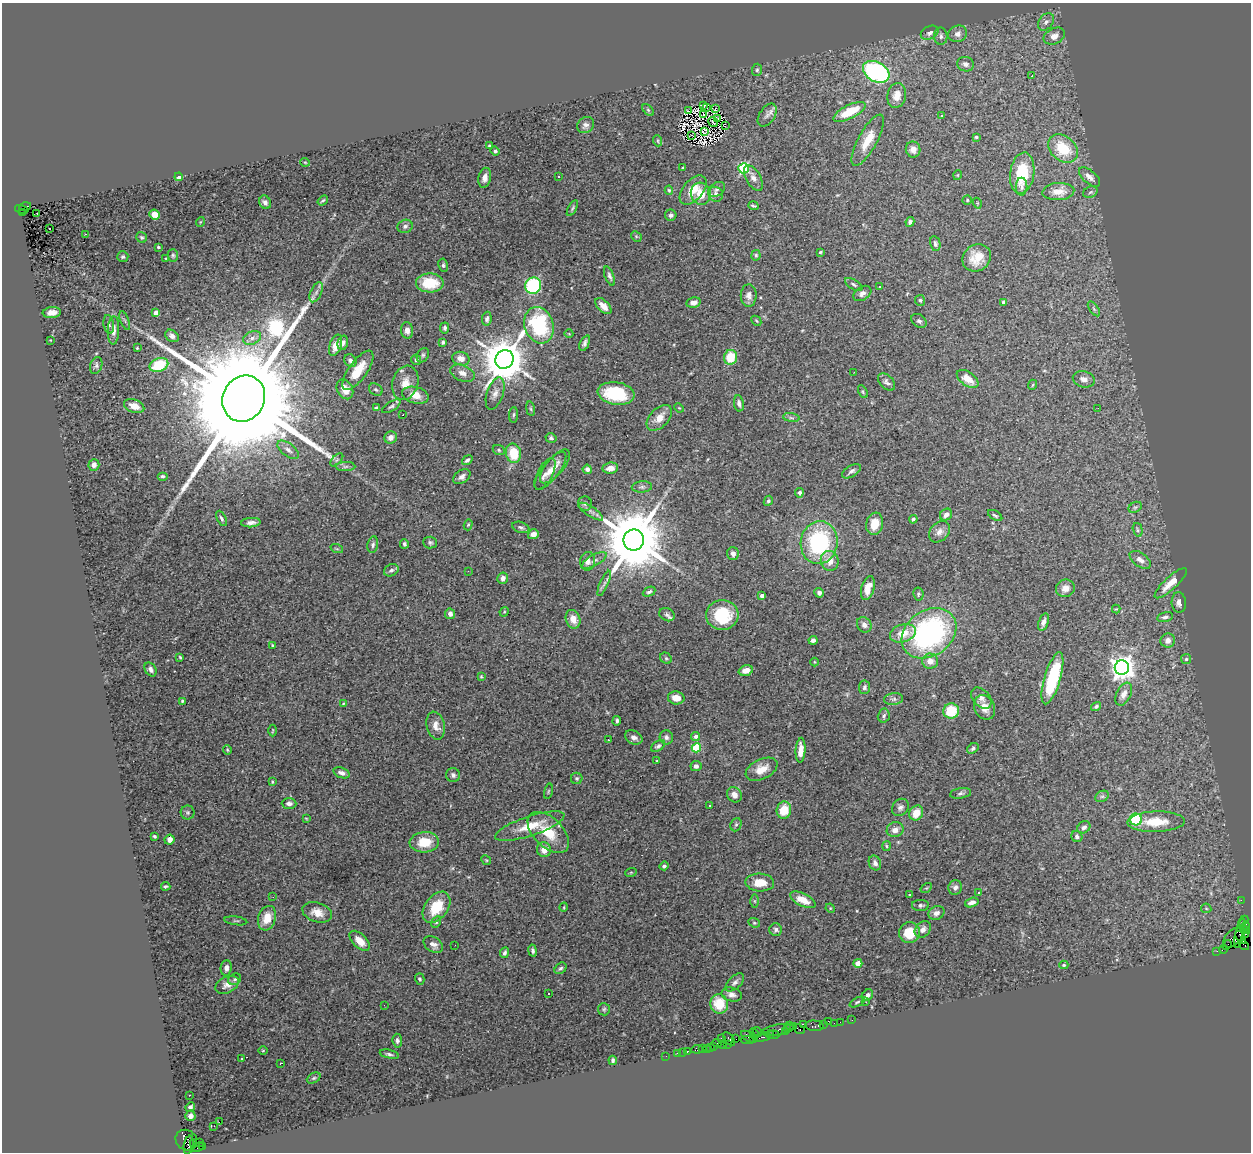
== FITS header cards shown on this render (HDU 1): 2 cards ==
NAXIS1  =                 1249
NAXIS2  =                 1150

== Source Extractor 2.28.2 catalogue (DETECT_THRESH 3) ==
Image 1249 x 1150 px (HDU 1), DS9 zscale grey, 1 PNG px = 1 image px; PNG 1253 x 1154 px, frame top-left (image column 1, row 1150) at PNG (2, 3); each listed source drawn as its Kron ellipse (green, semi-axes under 4 px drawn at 4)
Background 3.61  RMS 0.087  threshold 0.261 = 3 sigma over >= 5 px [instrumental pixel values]
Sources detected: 400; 5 with non-positive FLUX_AUTO (blend fragments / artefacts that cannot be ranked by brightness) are neither listed nor drawn; the other 395 listed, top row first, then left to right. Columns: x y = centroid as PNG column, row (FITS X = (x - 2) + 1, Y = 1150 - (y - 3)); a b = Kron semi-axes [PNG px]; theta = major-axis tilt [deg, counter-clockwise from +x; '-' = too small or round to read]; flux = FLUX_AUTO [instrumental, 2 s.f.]
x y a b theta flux
1046 22 10 6 53 21
930 33 9 6 26 25
958 34 9 8 - 29
941 36 8 6 -88 19
1054 36 11 8 25 42
965 64 8 7 - 22
757 70 6 5 - 11
876 72 14 9 -30 920
1032 76 4 2 - 31
897 96 12 9 80 60
704 105 3 2 - 6.6
706 108 4 2 - 2.2
716 108 3 2 - 12
648 110 7 4 -46 9
688 111 3 2 - 35
850 112 17 7 26 180
703 115 3 2 - 8.4
767 115 13 7 57 29
942 115 3 3 - 12
717 119 4 2 - 4.4
713 122 5 2 - 4.8
586 125 9 7 39 23
725 125 4 2 - 0.5
704 131 4 2 - 5
692 135 2 2 - 4.7
976 137 4 4 - 9.5
868 140 28 9 61 110
658 141 5 3 - 6.9
489 145 3 3 - 6.4
913 149 8 7 - 31
1063 149 17 12 -39 200
495 151 5 4 - 12
305 162 5 3 - 4.7
683 168 4 3 - 6.2
744 168 5 5 - 560
1022 173 21 12 82 220
958 175 5 3 - 4.6
558 176 3 3 - 5.9
179 177 4 4 - 28
1089 177 13 6 -41 29
485 178 10 6 79 35
753 178 14 7 -61 35
1022 187 9 6 90 19
717 189 9 6 35 22
669 190 4 4 - 7.8
693 190 17 9 49 98
1058 192 16 8 4 71
1090 192 7 5 22 12
701 194 11 10 - 95
716 194 8 7 - 32
323 200 6 3 35 7.5
967 200 4 4 - 7.7
265 202 7 5 -62 21
977 203 5 3 - 6.1
753 206 5 3 - 8.7
25 207 6 3 18 780
572 208 8 4 61 9.5
22 209 7 3 -14 500
23 213 3 2 - 600
37 213 3 2 - 8.3
155 214 5 4 - 65
671 215 5 5 - 17
200 222 5 3 - 4.5
910 222 5 4 - 15
405 226 8 6 18 19
49 229 3 3 - 39
86 234 3 2 - 9.1
636 236 6 4 -46 8.7
141 237 6 5 - 9.3
935 244 8 5 -79 14
158 247 3 3 - 8.2
820 252 4 3 - 6.7
173 255 6 5 - 9.8
756 255 5 4 - 11
123 257 5 5 - 10
166 258 3 2 - 3.5
977 258 15 13 38 110
443 265 7 4 -81 11
609 276 10 4 -68 18
430 283 14 9 -1 190
854 284 10 4 -32 14
533 286 8 8 - 550
880 287 3 2 - 5.2
316 292 10 5 66 20
862 293 10 6 33 27
749 295 11 8 -89 31
920 300 5 5 - 9.9
694 302 7 5 13 29
1004 302 4 4 - 25
603 306 10 5 -45 48
1094 309 8 4 -55 13
52 313 9 5 5 43
156 313 4 4 - 64
487 319 7 4 82 18
125 320 10 3 -69 9.7
756 321 5 3 - 6.8
919 321 8 6 -36 16
109 324 9 5 -81 14
539 325 18 14 -73 490
445 328 5 4 - 14
114 330 14 5 88 39
407 330 8 6 -83 27
569 334 4 3 - 4.6
172 336 7 5 -36 30
252 338 9 6 22 28
50 340 2 2 - 3.8
443 342 4 3 - 9.5
343 343 7 5 74 17
585 343 8 4 65 17
335 345 11 6 72 66
137 348 3 3 - 7.8
423 355 7 5 60 12
731 357 7 6 - 150
461 359 9 6 -15 53
504 359 9 9 - 26000
416 360 5 5 - 13
350 361 7 5 -55 21
96 365 8 6 71 16
159 365 10 6 22 270
358 370 23 9 54 130
854 372 2 2 - 2.9
463 373 13 8 -22 40
968 379 12 6 -36 68
1084 379 11 8 -14 39
887 382 10 6 -44 21
405 383 17 12 73 71
1032 385 5 3 - 5.2
345 389 10 7 -62 63
376 390 7 5 -36 13
863 392 7 4 -64 8.2
495 393 16 8 71 43
616 393 18 11 -9 310
415 395 13 8 -14 67
244 399 23 21 62 240000
739 403 8 5 -80 19
134 406 10 6 -20 56
391 406 10 4 32 14
376 408 4 3 - 12
679 408 5 3 - 5
1098 408 3 2 - 9.6
530 409 7 4 -80 8.4
403 415 3 2 - 8.8
513 415 8 3 85 9.4
659 418 15 9 45 68
791 418 8 4 -8 12
391 437 6 6 - 37
551 438 5 4 - 13
288 450 12 6 -37 28
499 450 6 5 - 9.5
513 453 10 7 -77 160
337 460 8 3 45 8.7
467 460 6 3 37 13
94 465 6 5 - 33
345 466 10 4 1 15
555 466 21 8 50 53
610 468 8 5 6 47
587 469 4 4 - 30
550 471 23 8 51 63
851 471 10 5 32 18
545 474 17 7 63 39
162 476 5 4 - 11
462 477 9 6 36 27
642 487 10 5 6 16
799 493 4 4 - 20
768 501 5 4 - 11
585 503 7 7 - 16
1135 507 7 5 29 10
591 512 14 5 -33 24
946 515 6 5 - 28
995 515 8 4 -32 11
221 518 8 4 -63 13
913 519 4 3 - 9.8
251 523 10 4 5 25
875 524 11 8 79 93
468 525 6 4 72 7.6
521 527 9 5 -18 15
1138 530 7 4 -75 9.8
939 532 12 9 46 36
533 534 5 4 - 41
634 540 10 10 - 66000
430 542 7 6 - 12
819 543 21 18 82 650
404 544 5 4 - 13
373 545 8 5 79 14
337 549 6 4 -18 8.1
733 554 6 5 - 27
594 560 14 5 29 27
1140 560 12 6 -36 28
588 561 9 7 82 35
830 561 10 9 - 65
391 570 8 5 27 16
468 571 2 2 - 2.8
503 578 6 5 - 26
604 583 13 4 67 19
1171 583 21 6 43 79
868 588 12 6 74 69
1065 588 9 8 - 44
649 592 7 4 26 14
819 593 5 4 - 19
918 594 6 5 - 9.4
762 596 4 3 - 26
1179 603 10 7 -86 29
1116 609 4 2 - 5.2
504 612 5 4 - 5.8
450 614 5 5 - 23
667 615 8 6 -26 16
722 615 16 15 - 240
1165 617 8 5 13 16
573 619 9 7 -69 69
1043 622 9 5 70 24
864 625 8 7 - 26
903 633 13 9 18 93
929 633 29 22 35 1200
813 640 4 4 - 17
1168 640 7 7 - 31
272 645 3 2 - 5
180 657 4 3 - 6.9
666 658 6 5 - 11
1186 659 5 5 - 9
930 661 8 7 - 49
814 662 4 3 - 4.4
1122 667 7 7 - 5300
150 669 7 5 -59 19
746 670 7 5 17 50
481 676 4 3 - 6.3
1052 678 27 8 74 410
864 687 7 5 85 14
1124 694 12 7 64 42
676 698 8 6 -10 57
981 698 12 8 -48 30
894 699 9 6 7 15
182 701 3 3 - 7.9
343 704 4 3 - 5.9
1096 706 5 4 - 13
985 707 13 10 -66 58
951 711 8 7 - 190
884 716 7 6 - 15
617 721 5 4 - 13
436 726 14 9 -76 49
273 731 6 3 89 5.5
696 736 4 4 - 22
634 737 9 6 -26 28
666 737 7 6 - 17
608 740 3 2 - 7
658 746 8 4 33 15
696 748 4 4 - 220
973 748 6 4 35 13
227 750 4 4 - 6.6
801 750 12 5 86 54
657 761 4 3 - 5.6
696 766 5 5 - 22
762 769 17 10 25 76
342 773 8 5 -20 26
453 775 7 7 - 16
577 778 6 5 - 10
272 782 4 3 - 7.2
548 791 7 3 76 6.7
961 793 10 5 8 17
734 795 8 7 - 38
1102 796 7 5 27 13
289 804 7 5 -2 22
709 806 3 3 - 19
900 807 9 7 49 21
784 810 8 7 - 110
188 812 7 7 - 13
916 813 8 6 59 93
306 818 4 2 - 4.2
1136 819 6 6 - 350
1156 822 29 10 2 140
736 825 7 5 67 10
530 826 36 10 18 140
1084 827 7 5 35 20
895 830 8 7 - 40
548 832 25 14 -45 170
155 836 3 3 - 9.7
1077 837 6 5 - 15
169 840 5 5 - 35
424 842 15 10 4 130
886 846 5 3 - 6.7
544 850 7 7 - 53
486 860 5 4 - 6.8
875 863 7 6 - 19
664 866 4 4 - 11
631 872 6 3 19 5.8
760 882 14 9 -3 91
166 886 4 3 - 8.8
955 887 7 6 - 22
926 888 6 4 33 6.8
979 892 2 2 - 4.6
910 895 3 3 - 4.9
273 897 3 2 - 9.2
803 900 14 6 -26 74
1241 900 2 2 - 69
754 901 6 4 -89 8.2
972 903 7 4 18 29
920 905 8 5 0 15
436 907 17 11 54 160
564 907 4 3 - 5.5
830 908 5 4 - 5.9
1206 908 5 5 - 7.3
317 912 15 9 -17 63
936 913 8 6 26 26
267 918 12 8 72 94
236 921 11 2 -7 7.3
1243 921 6 2 45 210
436 922 6 4 59 9.1
754 923 6 4 -21 8.2
1245 926 4 3 - 440
923 929 9 7 45 31
776 930 6 6 - 19
1245 930 5 3 - 270
910 933 10 10 - 120
1240 933 15 3 76 1500
1245 934 3 2 - 130
1241 937 7 4 -56 800
1233 938 12 7 47 2100
360 941 12 6 -45 64
433 945 10 7 -34 33
455 945 2 2 - 12
1227 945 5 2 - 220
1244 945 5 2 - 92
1224 949 4 2 - 190
533 951 6 4 -80 13
1217 951 2 2 - 53
505 953 6 4 65 13
858 963 4 4 - 47
1064 965 4 4 - 8.3
226 968 7 5 82 22
561 968 6 5 - 14
235 979 7 5 31 11
420 979 6 4 -74 10
735 982 11 6 43 20
227 985 12 8 25 37
548 994 3 2 - 13
732 994 10 7 -14 28
868 995 6 5 - 16
857 1002 8 3 26 9
866 1002 3 2 - 8.7
719 1004 10 9 - 150
384 1005 3 2 - 7
604 1009 6 6 - 10
852 1020 2 2 - 81
828 1021 2 2 - 380
840 1022 2 2 - 130
834 1023 2 2 - 93
803 1024 4 3 - 570
789 1025 3 2 - 280
823 1025 3 2 - 250
793 1026 2 2 - 330
814 1026 9 5 -6 650
788 1028 3 3 - 160
799 1029 6 3 -29 260
778 1030 17 5 11 3000
757 1032 5 3 - 1200
785 1032 3 3 - 230
754 1034 6 3 -63 670
770 1035 4 3 - 840
774 1035 5 3 - 490
748 1037 8 4 -35 800
762 1037 8 3 11 970
721 1038 3 2 - 510
729 1039 8 3 -52 920
736 1039 2 2 - 200
753 1039 3 2 - 200
747 1040 6 2 -2 470
397 1041 7 5 -84 15
717 1043 5 3 - 580
723 1044 3 3 - 300
728 1044 3 2 - 220
714 1046 2 2 - 280
711 1047 3 2 - 190
703 1048 2 2 - 140
707 1048 2 2 - 190
697 1049 6 4 5 260
263 1051 5 3 - 5
687 1051 3 3 - 310
683 1052 2 2 - 48
677 1053 2 2 - 110
389 1054 10 3 -12 13
666 1056 2 2 - 43
241 1058 3 2 - 7.8
613 1060 4 3 - 12
281 1063 3 2 - 8.9
314 1078 7 5 27 9.6
189 1095 2 2 - 5
190 1107 5 4 - 14
190 1116 5 5 - 32
219 1122 3 2 - 5.5
214 1126 2 2 - 610
186 1140 11 10 - 3600
199 1142 2 2 - 61
193 1144 3 3 - 1200
189 1145 9 5 78 1300
203 1146 3 3 - 1200
198 1147 7 3 26 310
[5 non-positive-flux detections neither listed nor drawn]